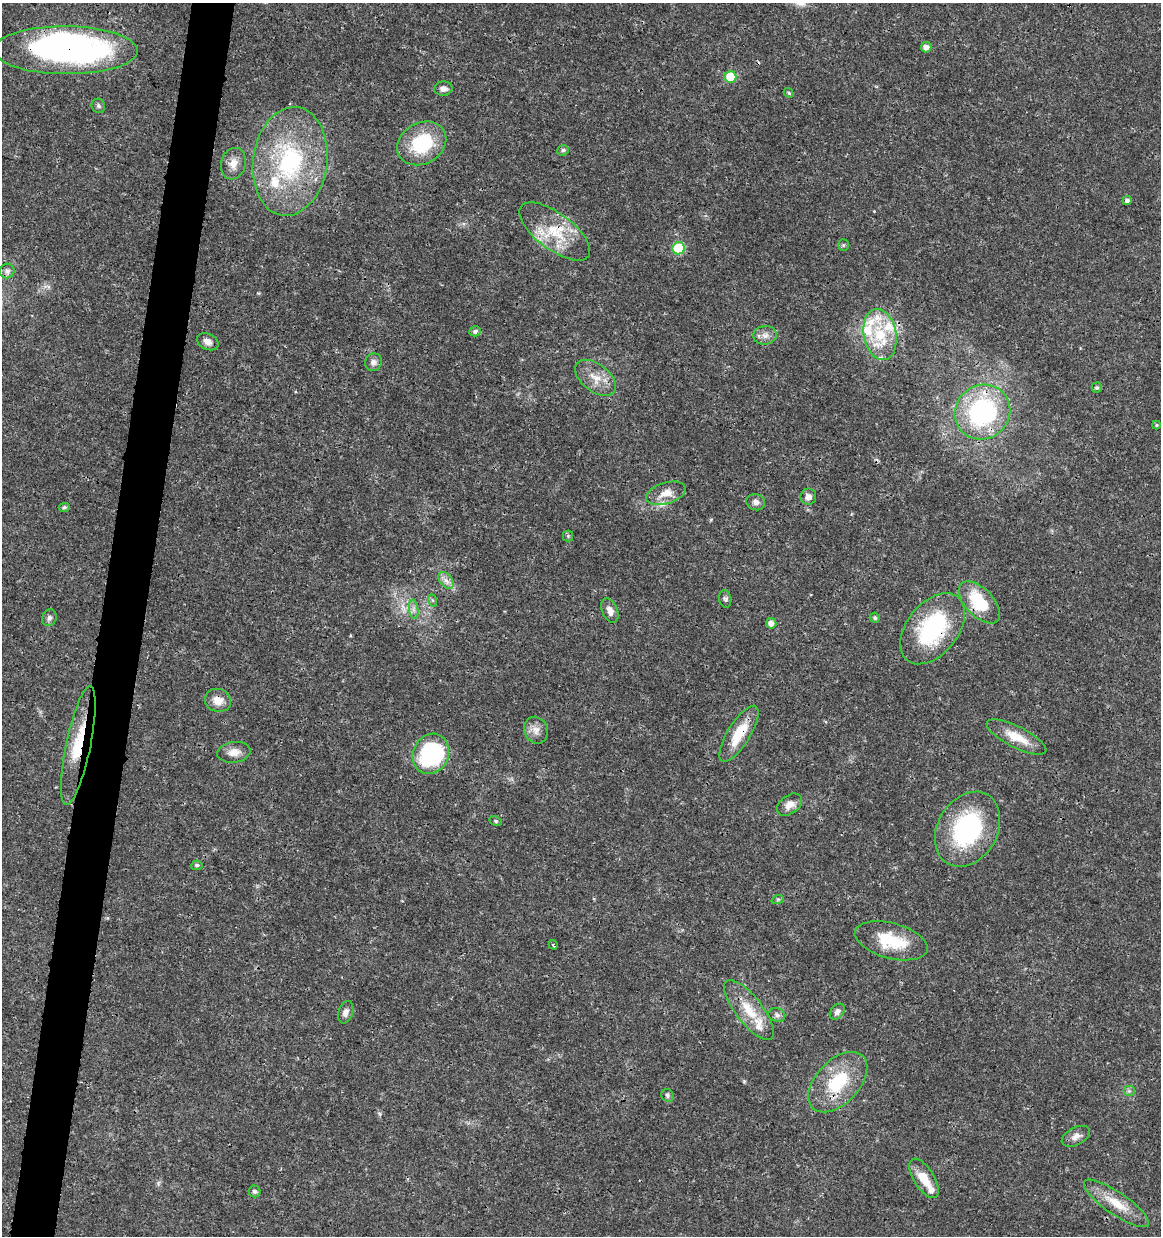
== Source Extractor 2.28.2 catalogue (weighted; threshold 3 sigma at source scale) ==
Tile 7 of 4 x 4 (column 3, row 2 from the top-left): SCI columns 2545-3703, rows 2478-3711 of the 5148 x 4947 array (HDU 1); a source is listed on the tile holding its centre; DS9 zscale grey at full resolution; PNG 1163 x 1238 px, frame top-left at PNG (2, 3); each listed source drawn as its Kron ellipse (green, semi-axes under 4 px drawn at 4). Shown black and unused: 4% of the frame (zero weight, under 3 of 4 exposures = <1% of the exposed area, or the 3 px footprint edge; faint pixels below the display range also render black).
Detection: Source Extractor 2.28.2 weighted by HDU 2 'WHT'; one run over the whole footprint, this tile lists its part. Background 0.0192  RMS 0.0018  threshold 0.00796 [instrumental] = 3 sigma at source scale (4.5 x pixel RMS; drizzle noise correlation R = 1.50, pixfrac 1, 0.0396/0.0396 arcsec/px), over >= 5 px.
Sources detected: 78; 2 inside a brighter object's white glare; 1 cosmic-ray / hot-pixel residue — neither listed nor drawn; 11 inside a brighter listed object's ellipse — not listed separately; the other 64 listed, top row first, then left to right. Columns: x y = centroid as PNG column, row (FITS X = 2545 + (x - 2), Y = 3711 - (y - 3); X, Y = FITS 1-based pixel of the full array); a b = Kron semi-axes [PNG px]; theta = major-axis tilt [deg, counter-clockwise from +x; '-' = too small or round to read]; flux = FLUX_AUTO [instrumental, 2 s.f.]
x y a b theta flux
926 47 5 5 - 1
66 50 72 24 0 63
731 77 6 5 - 7.2
443 89 9 7 4 0.91
789 93 5 3 - 0.29
98 106 7 6 - 0.41
422 143 25 20 30 10
563 150 6 5 - 0.45
290 161 55 37 82 25
233 164 16 12 76 1.9
1127 200 5 4 - 0.53
555 231 42 18 -37 7.8
843 245 5 5 - 0.26
679 248 6 6 - 8.3
7 271 7 7 - 0.81
475 331 6 5 - 0.5
765 335 12 9 6 1.2
880 335 26 16 -79 7.2
208 342 11 8 -26 1.1
373 362 9 8 - 0.78
595 378 23 13 -38 3
1097 388 5 5 - 0.34
982 412 28 26 38 26
1157 425 4 4 - 0.21
666 493 20 10 17 2.4
808 497 8 7 - 0.99
756 502 9 8 - 0.85
64 507 5 4 - 0.39
568 536 5 5 - 0.25
446 580 9 6 -53 0.91
725 599 9 6 -81 0.43
432 600 6 4 -70 0.25
979 602 26 14 -46 9.3
414 609 9 4 -82 0.63
610 611 13 7 -68 1.2
49 618 9 7 66 0.64
875 618 5 5 - 0.37
771 623 5 5 - 0.96
933 629 41 25 51 19
218 700 13 11 -20 2.1
536 730 13 11 -67 1.5
739 734 32 11 58 5.7
1016 737 33 10 -27 4.1
78 745 60 12 78 7.8
234 752 16 10 8 1.7
431 754 21 17 65 19
790 805 14 9 36 1.6
496 821 6 4 -27 0.29
968 829 40 30 60 21
197 865 5 5 - 0.37
778 899 6 4 18 0.23
891 941 37 17 -15 7.6
553 945 5 3 - 0.25
749 1010 36 13 -52 4.9
346 1012 11 7 72 0.93
837 1012 9 6 50 0.77
777 1015 8 6 -18 0.66
838 1082 36 21 46 10
1129 1091 6 5 - 0.43
667 1095 7 6 - 0.42
1076 1136 15 8 26 1.1
924 1178 22 10 -58 3.7
254 1191 6 6 - 0.48
1116 1203 38 11 -34 4.4
Overlapping masked pixels (flux is a lower limit): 6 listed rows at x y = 66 50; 555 231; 979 602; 933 629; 739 734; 78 745